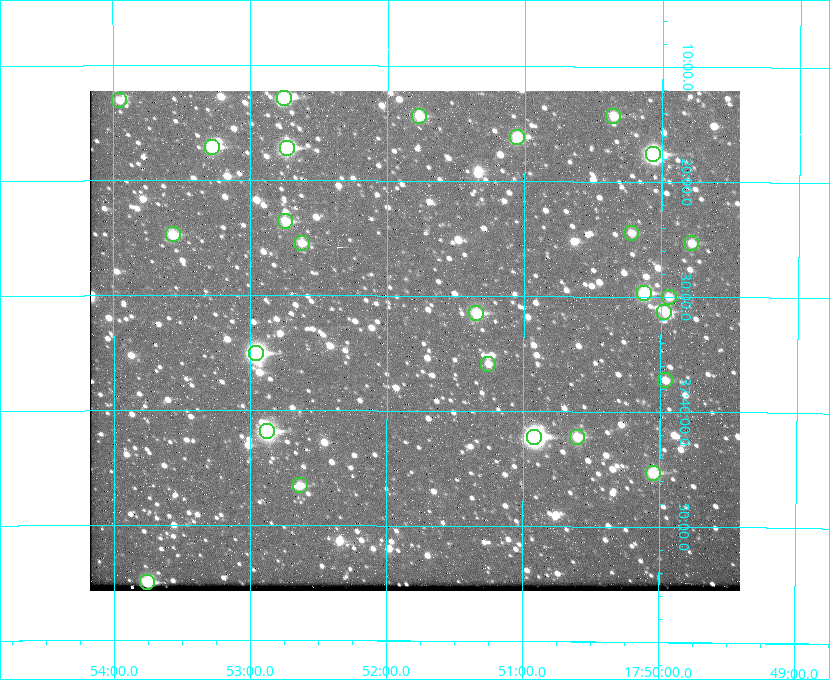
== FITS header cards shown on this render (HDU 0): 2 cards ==
NAXIS1  =                  650 / Width of table row in bytes
NAXIS2  =                  500 / Number of rows in table

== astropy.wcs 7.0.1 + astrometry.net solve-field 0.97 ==
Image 650 x 500 px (HDU 0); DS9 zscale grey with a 90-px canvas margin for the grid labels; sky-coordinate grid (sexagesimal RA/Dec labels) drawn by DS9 from the SOLVED WCS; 26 Tycho-2 reference stars matched to detected sources circled (green)
Header WCS: none
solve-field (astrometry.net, Tycho-2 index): SOLVED blind (the file carries no WCS)
Solved WCS: RA---TAN-SIP/DEC--TAN-SIP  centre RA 17:51:48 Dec +37:34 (267.95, +37.57 deg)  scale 5.22 arcsec/px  FOV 56.5' x 43.5'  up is +180 deg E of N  parity flipped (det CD > 0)
(file carries no celestial WCS; the grid is the blind solution)
Tycho-2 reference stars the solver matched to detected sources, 26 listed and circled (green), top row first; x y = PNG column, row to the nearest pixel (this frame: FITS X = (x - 90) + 1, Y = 500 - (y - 91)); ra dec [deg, ICRS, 3 dp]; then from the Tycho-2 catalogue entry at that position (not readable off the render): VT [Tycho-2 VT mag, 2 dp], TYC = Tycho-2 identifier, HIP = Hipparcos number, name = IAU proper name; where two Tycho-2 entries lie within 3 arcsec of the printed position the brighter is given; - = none
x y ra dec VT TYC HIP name
284 98 268.189 +37.213 9.71 2620-542-1 - -
119 100 268.489 +37.217 11.29 2620-732-1 - -
419 116 267.943 +37.240 10.39 2620-505-1 - -
613 116 267.589 +37.238 11.09 2619-212-1 - -
517 137 267.764 +37.270 10.17 2620-784-1 - -
212 147 268.319 +37.285 9.88 2620-536-1 - -
287 148 268.183 +37.286 8.98 2620-786-1 87506 -
653 154 267.517 +37.293 8.96 2619-379-1 - -
285 221 268.186 +37.393 10.44 2620-175-1 - -
631 233 267.555 +37.408 11.50 2619-358-1 - -
173 234 268.392 +37.412 10.60 2620-800-1 - -
302 243 268.156 +37.424 11.25 2620-712-1 - -
691 243 267.445 +37.422 11.17 2619-451-1 - -
644 293 267.531 +37.495 10.07 2619-274-1 - -
669 297 267.485 +37.500 11.33 2619-40-1 - -
664 312 267.494 +37.522 10.35 3088-270-1 - -
476 313 267.836 +37.525 9.96 3089-889-1 - -
256 353 268.239 +37.584 8.64 3089-755-1 - -
488 364 267.815 +37.598 11.54 3089-1081-1 - -
665 380 267.491 +37.621 11.40 3088-1284-1 - -
267 431 268.219 +37.697 8.93 3089-671-1 - -
534 437 267.730 +37.705 8.13 3089-1203-1 87349 -
577 437 267.652 +37.703 11.04 3089-693-1 - -
653 473 267.512 +37.755 10.10 3089-2332-1 - -
300 485 268.159 +37.775 11.22 3089-2245-1 - -
147 582 268.439 +37.916 9.61 3089-2268-1 - -